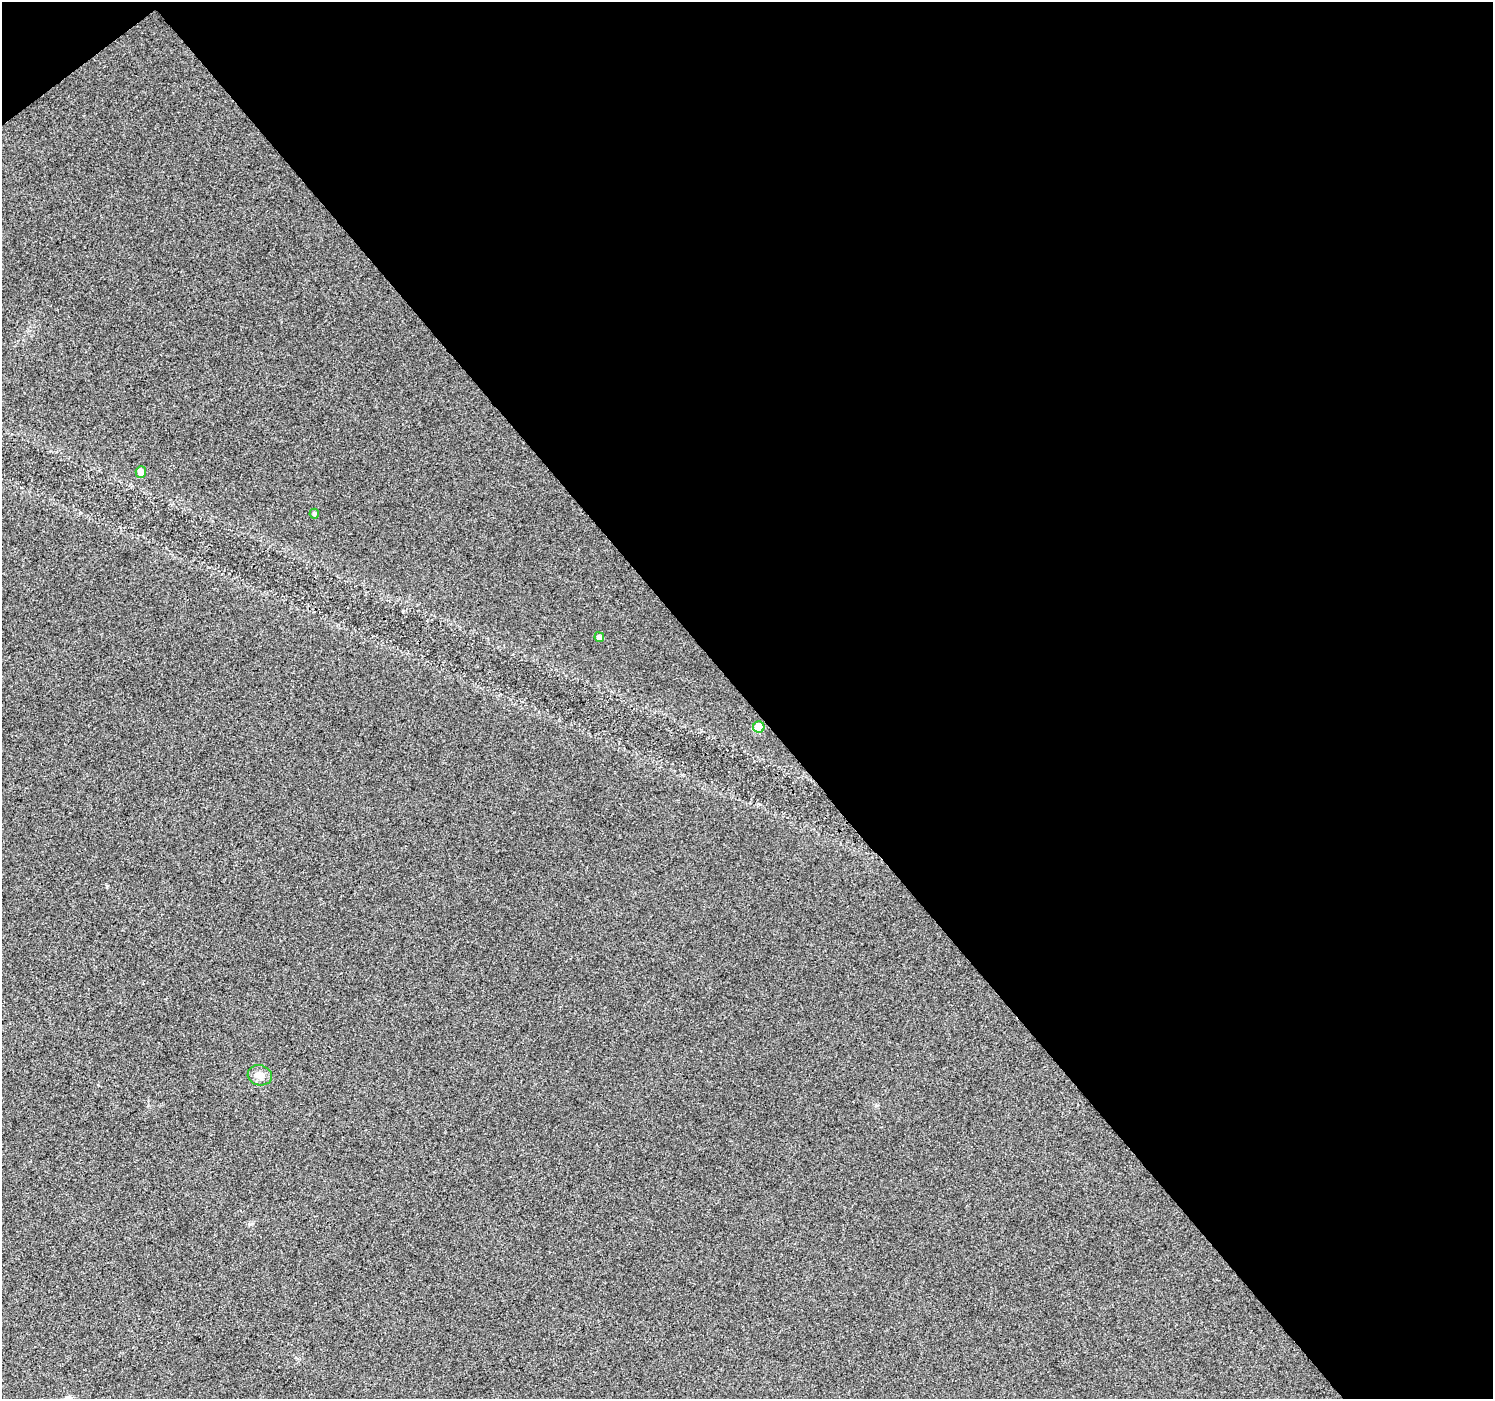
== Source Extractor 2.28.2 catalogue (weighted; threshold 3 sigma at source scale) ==
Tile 2 of 2 x 2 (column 2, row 1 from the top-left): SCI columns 1495-2985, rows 1491-2887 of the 2985 x 2964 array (HDU 1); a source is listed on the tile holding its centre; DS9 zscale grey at full resolution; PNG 1495 x 1401 px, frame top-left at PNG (2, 2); each listed source drawn as its Kron ellipse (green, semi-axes under 4 px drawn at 4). Shown black and unused: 51% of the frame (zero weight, under 3 of 4 exposures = <1% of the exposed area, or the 3 px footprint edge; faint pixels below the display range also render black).
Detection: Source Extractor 2.28.2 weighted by HDU 2 'WHT'; one run over the whole footprint, this tile lists its part. Background 0.0535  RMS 0.011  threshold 0.0516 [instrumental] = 3 sigma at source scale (4.5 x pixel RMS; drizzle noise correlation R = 1.50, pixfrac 1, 0.0396/0.0396 arcsec/px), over >= 5 px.
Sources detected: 5; all 5 listed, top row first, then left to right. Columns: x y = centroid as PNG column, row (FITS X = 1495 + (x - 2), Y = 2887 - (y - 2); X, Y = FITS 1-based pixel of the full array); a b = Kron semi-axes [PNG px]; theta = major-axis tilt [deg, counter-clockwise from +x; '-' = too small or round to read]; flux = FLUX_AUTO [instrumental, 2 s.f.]
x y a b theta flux
141 472 6 5 - 6.5
314 514 5 5 - 2
599 637 5 4 - 4
759 727 5 5 - 32
260 1075 12 10 -13 8.5